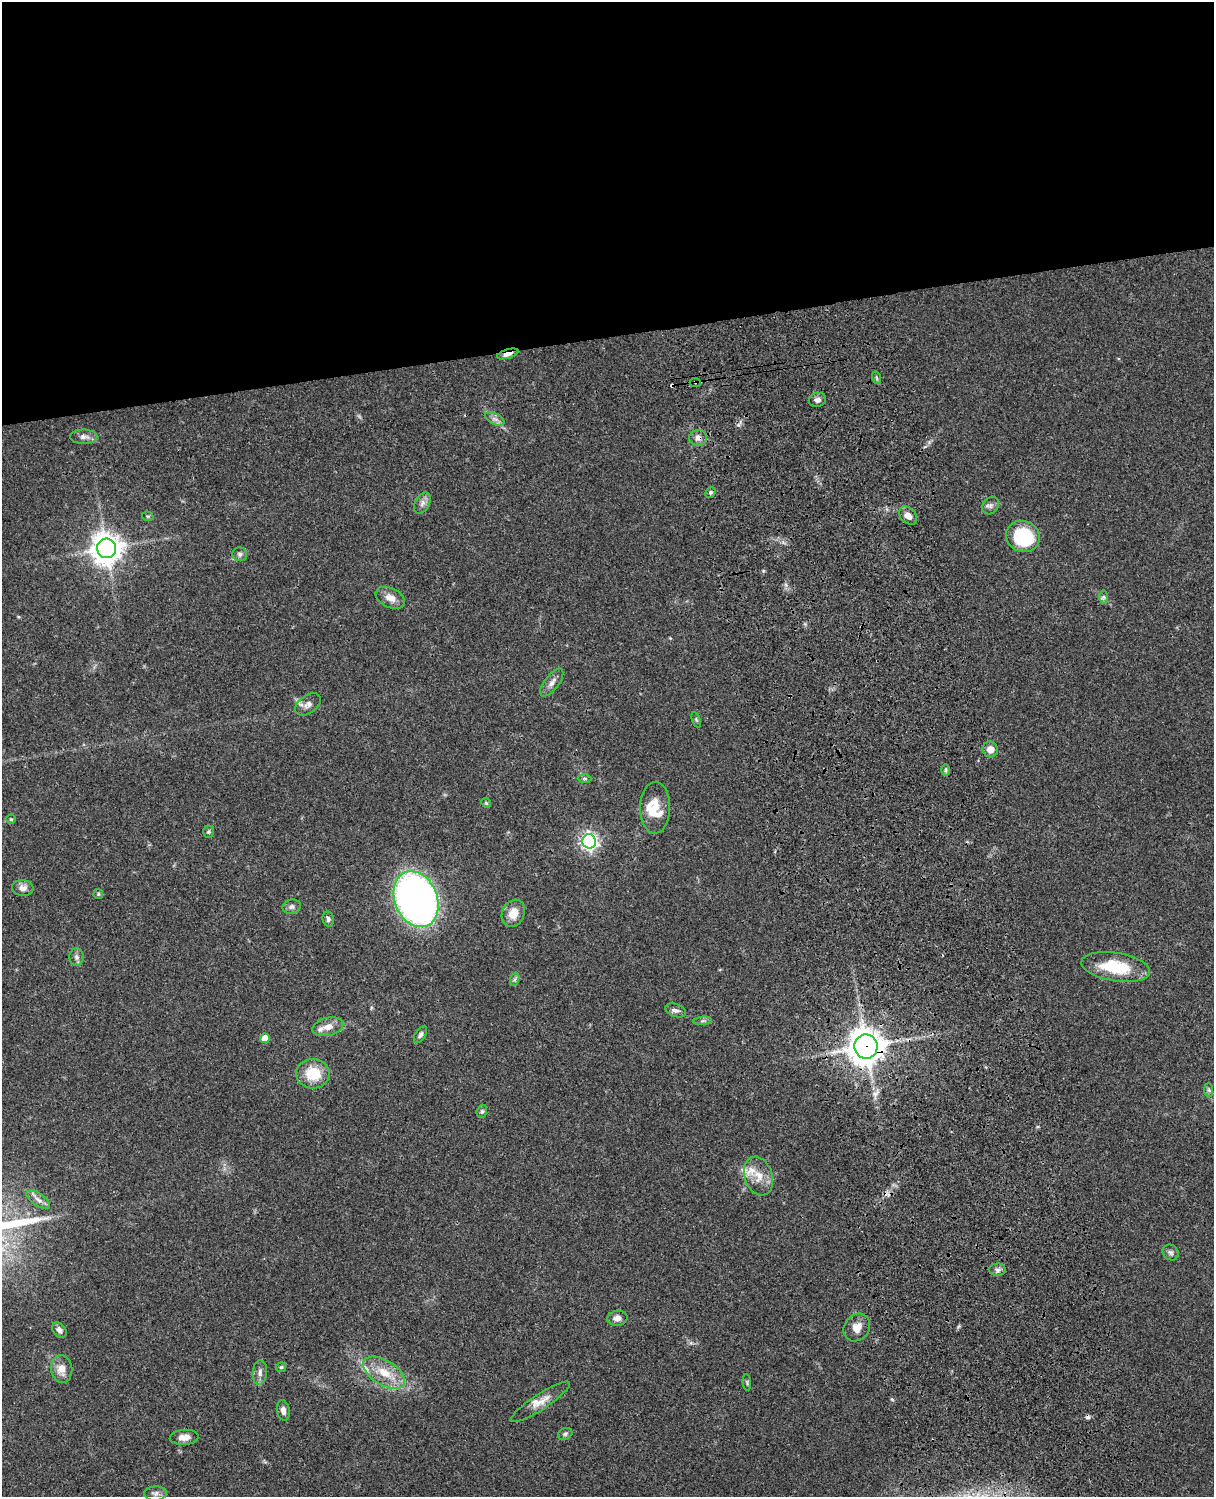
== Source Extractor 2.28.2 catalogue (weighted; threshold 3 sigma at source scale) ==
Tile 2 of 4 x 3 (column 2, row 1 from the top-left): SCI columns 1334-2545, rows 3268-4762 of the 5087 x 4926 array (HDU 1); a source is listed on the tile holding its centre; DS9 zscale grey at full resolution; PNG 1216 x 1499 px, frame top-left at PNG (2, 2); each listed source drawn as its Kron ellipse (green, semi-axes under 4 px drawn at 4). Shown black and unused: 23% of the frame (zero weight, under 3 of 4 exposures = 6% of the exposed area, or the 3 px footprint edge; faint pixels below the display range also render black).
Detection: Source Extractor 2.28.2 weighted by HDU 2 'WHT'; one run over the whole footprint, this tile lists its part. Background 0.0811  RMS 0.0059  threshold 0.0265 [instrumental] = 3 sigma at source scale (4.5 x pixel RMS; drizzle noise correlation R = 1.50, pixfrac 1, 0.05/0.05 arcsec/px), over >= 5 px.
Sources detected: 73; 5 cosmic-ray / hot-pixel residue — neither listed nor drawn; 5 inside a brighter listed object's ellipse — not listed separately; the other 63 listed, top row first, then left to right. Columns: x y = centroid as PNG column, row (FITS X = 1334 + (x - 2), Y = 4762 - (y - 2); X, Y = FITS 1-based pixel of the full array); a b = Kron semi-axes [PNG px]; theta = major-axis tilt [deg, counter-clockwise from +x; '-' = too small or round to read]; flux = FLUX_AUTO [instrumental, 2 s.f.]
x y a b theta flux
508 354 11 4 16 3.8
877 378 6 4 -71 0.9
695 382 5 4 - 1
817 400 9 7 12 2.4
495 419 10 5 -26 2.4
84 437 14 7 -1 3.2
698 438 9 8 - 3
710 492 6 4 47 0.94
422 503 11 7 61 2.6
990 505 9 7 53 2.1
148 516 6 4 -18 0.8
908 516 10 7 -45 3.9
1023 536 17 15 -26 36
107 548 10 9 - 830
240 554 7 7 - 1.8
1104 597 7 4 90 1.1
390 598 15 9 -25 5.4
552 682 16 7 53 3.5
308 704 14 9 35 3.6
696 720 8 4 -67 0.85
990 749 8 7 - 4.5
946 770 6 4 89 0.91
584 778 7 3 -1 0.94
486 803 5 4 - 0.71
655 808 26 15 89 10
11 819 5 4 - 0.66
209 832 6 5 - 0.89
589 841 7 7 - 200
23 888 11 8 -6 3.6
98 894 5 5 - 0.74
416 899 29 21 -67 280
292 907 9 7 13 2.2
513 913 14 11 65 7.7
328 919 8 5 -80 1.7
77 957 8 7 - 2
1116 967 35 14 -9 27
515 979 7 4 71 1.2
675 1010 11 6 -19 2.1
703 1021 9 3 5 1.2
328 1027 16 9 14 6
420 1035 9 5 58 1.7
265 1038 5 5 - 8.3
866 1046 12 11 - 1000
313 1074 16 15 - 17
1209 1090 7 4 -89 1
482 1111 7 5 73 1.2
758 1176 20 13 -71 9.4
38 1200 13 6 -34 3
1171 1252 8 7 - 1.8
997 1270 8 6 -3 1.9
617 1318 10 7 7 3.2
857 1328 15 12 50 6
59 1330 8 6 -50 2.2
281 1367 5 5 - 0.78
62 1369 14 11 -83 6.3
260 1373 12 7 85 2.9
384 1373 23 12 -31 13
747 1382 8 3 -85 0.78
540 1402 35 7 33 6.9
283 1410 10 6 -79 2.7
565 1434 7 5 28 1.2
184 1437 14 7 4 4.7
155 1493 11 7 2 2.3
Overlapping masked pixels (flux is a lower limit): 4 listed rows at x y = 508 354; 695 382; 698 438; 866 1046